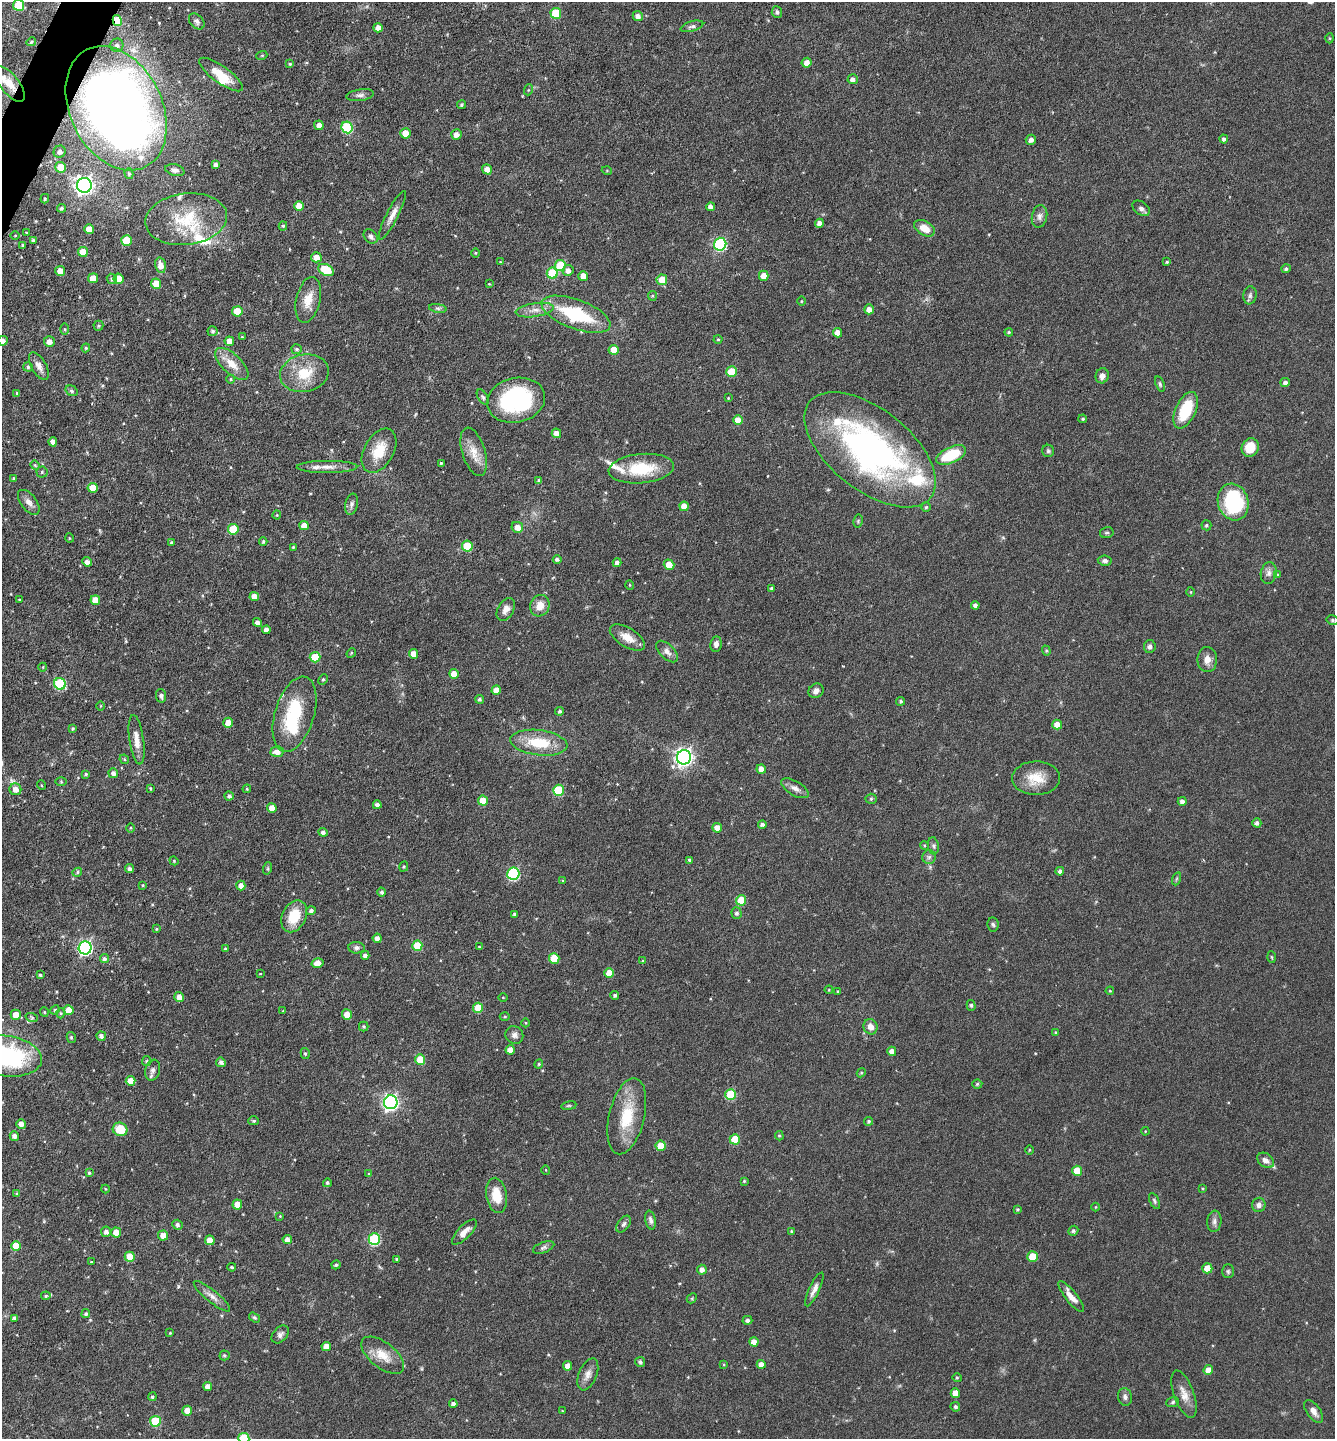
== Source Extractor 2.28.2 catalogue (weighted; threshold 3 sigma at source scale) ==
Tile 11 of 4 x 4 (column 3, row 3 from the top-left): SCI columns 2814-4146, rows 1442-2878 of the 5770 x 5760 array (HDU 1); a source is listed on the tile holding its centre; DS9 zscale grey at full resolution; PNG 1337 x 1441 px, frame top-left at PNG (2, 2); each listed source drawn as its Kron ellipse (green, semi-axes under 4 px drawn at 4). Shown black and unused: <1% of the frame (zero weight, under 3 of 6 exposures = <1% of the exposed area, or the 3 px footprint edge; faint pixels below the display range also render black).
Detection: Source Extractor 2.28.2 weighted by HDU 2 'WHT'; one run over the whole footprint, this tile lists its part. Background 0.072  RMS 0.0039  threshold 0.0159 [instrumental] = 3 sigma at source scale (4.09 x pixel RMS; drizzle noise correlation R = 1.36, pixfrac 0.8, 0.05/0.05 arcsec/px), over >= 5 px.
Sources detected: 393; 1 too faint to see at this stretch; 1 inside a brighter object's white glare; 1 cosmic-ray / hot-pixel residue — neither listed nor drawn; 10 inside a brighter listed object's ellipse — not listed separately; the other 380 listed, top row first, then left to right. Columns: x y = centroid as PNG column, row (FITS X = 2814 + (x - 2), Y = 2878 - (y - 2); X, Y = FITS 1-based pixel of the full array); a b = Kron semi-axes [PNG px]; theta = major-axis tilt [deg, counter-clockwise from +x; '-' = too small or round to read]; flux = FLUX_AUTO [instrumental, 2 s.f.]
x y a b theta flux
18 5 5 5 - 12
777 12 6 5 - 0.83
556 13 5 5 - 12
638 16 5 5 - 1.6
117 21 5 4 - 7.6
197 21 9 6 -46 1.1
692 26 12 5 16 1
378 28 4 4 - 2.7
1330 38 5 3 - 0.36
31 42 5 4 - 0.52
117 45 7 6 - 1.3
262 55 5 3 - 0.35
807 63 5 5 - 2.5
290 64 4 4 - 0.45
221 75 26 8 -36 5.3
853 79 5 5 - 1.4
10 84 21 9 -52 4.6
528 90 5 3 - 0.44
360 95 14 5 9 1.3
461 105 4 4 - 0.64
116 108 66 46 -63 380
319 125 5 4 - 2
347 127 6 5 - 26
405 133 5 5 - 6
456 135 5 5 - 2.2
1224 139 4 4 - 0.94
1031 140 5 5 - 1.3
60 152 6 6 - 1.6
216 165 4 4 - 1.3
61 167 5 5 - 6.9
487 169 5 4 - 2.7
175 170 10 5 -14 1.5
607 171 5 3 - 0.32
129 174 5 4 - 0.61
84 185 7 7 - 160
45 199 5 3 - 0.47
299 206 5 5 - 4.2
710 207 4 4 - 2.1
61 208 4 4 - 0.78
1141 208 10 6 -35 1.5
392 215 27 6 63 2.9
1039 216 11 7 79 1.7
186 219 41 25 7 20
819 223 4 4 - 2
283 226 4 4 - 0.53
924 228 11 7 -30 4.5
89 229 5 5 - 4.1
26 232 3 2 - 0.2
15 236 4 3 - 0.3
371 236 8 6 -44 1.1
33 240 3 3 - 0.63
126 241 5 5 - 11
720 244 6 6 - 39
23 245 3 3 - 0.6
83 252 5 5 - 5.1
475 253 5 3 - 0.27
316 257 5 5 - 3.5
500 262 4 4 - 0.29
1167 262 3 3 - 0.41
160 265 8 5 -77 3
560 265 5 5 - 12
1286 269 4 4 - 0.77
326 270 8 5 -28 12
568 270 5 5 - 1.9
60 271 5 5 - 3.4
552 273 5 5 - 13
583 276 5 5 - 3.5
764 276 5 5 - 3.3
93 278 5 5 - 4.2
112 279 5 5 - 0.83
119 279 5 5 - 4.9
662 280 5 5 - 5.6
156 284 5 5 - 6.5
489 284 3 3 - 0.27
1250 295 9 6 82 1.1
652 296 5 4 - 0.43
308 300 23 12 77 5.6
801 301 5 3 - 0.35
438 308 9 4 -9 0.87
869 309 5 5 - 2.5
535 310 19 7 9 2.9
237 311 5 5 - 7.4
576 314 36 14 -20 25
98 326 5 5 - 0.56
65 329 6 4 -90 0.44
213 331 5 5 - 0.79
1009 332 4 3 - 0.42
837 333 5 4 - 2.9
242 337 4 3 - 0.34
718 339 4 4 - 0.37
3 341 5 5 - 1.8
229 341 5 4 - 2.7
49 342 5 5 - 2.3
86 348 4 4 - 0.45
297 349 5 5 - 0.76
614 350 5 5 - 4.9
232 364 21 9 -44 5.4
39 366 15 7 -61 2.4
28 367 5 4 - 0.69
732 372 5 5 - 10
304 373 25 18 12 11
1102 376 7 6 - 1.7
231 379 4 4 - 0.38
1285 382 5 4 - 1.1
1160 384 8 4 -72 0.65
72 391 6 5 - 0.69
17 393 4 4 - 0.46
483 397 8 4 -58 0.71
728 398 3 3 - 0.3
516 400 29 22 12 44
1186 410 19 10 66 13
1083 419 4 3 - 0.51
738 420 5 5 - 4.3
556 433 5 4 - 2.7
53 442 4 4 - 2.2
1250 447 9 8 - 6.3
870 450 77 40 -39 120
379 451 24 14 61 8.6
1048 451 6 6 - 0.7
474 452 25 11 -73 5.3
951 455 16 8 25 15
441 463 3 3 - 0.47
35 465 4 4 - 0.41
327 467 30 6 0 3.4
641 469 33 14 5 16
42 472 5 5 - 0.61
13 478 3 3 - 0.41
539 481 4 3 - 0.76
93 488 5 5 - 5
29 502 14 8 -52 2.2
1233 502 18 15 -73 30
351 504 10 6 78 1.2
684 506 4 4 - 3.2
926 507 5 4 - 0.49
277 515 4 4 - 0.4
858 521 6 4 78 0.5
1206 525 5 5 - 0.64
304 526 5 4 - 3.4
517 527 6 5 - 3.1
233 529 5 5 - 11
1107 533 7 5 13 0.66
69 538 5 3 - 0.31
171 542 4 3 - 0.41
263 542 4 3 - 0.52
467 546 5 5 - 13
293 547 3 3 - 0.3
557 559 4 4 - 0.81
1105 561 7 5 -7 1
87 562 5 4 - 1.6
617 563 4 4 - 1.4
669 565 5 5 - 4.8
1269 573 11 8 79 1.6
1277 575 4 4 - 0.49
630 585 5 3 - 0.32
771 588 4 4 - 0.68
1191 592 5 3 - 0.28
254 596 5 4 - 3
19 599 4 2 - 0.26
95 600 5 4 - 4
975 605 4 4 - 1.1
540 606 11 9 65 4.1
506 609 12 8 60 2.2
1332 620 6 5 - 0.62
257 623 5 4 - 1.8
266 630 4 4 - 1.8
627 638 20 9 -32 4.9
716 644 7 5 81 1.4
1150 646 6 6 - 1.2
667 651 13 7 -44 2
1046 651 5 4 - 0.45
351 653 5 4 - 0.44
413 654 5 4 - 3.7
315 657 5 5 - 9.8
1207 659 12 10 -88 2.8
43 667 4 3 - 0.29
454 674 5 4 - 4.1
323 679 5 4 - 0.5
60 684 6 5 - 26
496 690 5 4 - 3.6
816 691 8 7 - 1.5
161 696 7 5 -80 1.3
479 699 4 4 - 0.71
901 701 4 4 - 0.63
101 706 4 3 - 0.29
560 711 4 4 - 0.73
295 714 39 19 73 22
228 723 5 5 - 4.8
1057 724 5 5 - 3.5
73 728 4 4 - 0.46
137 740 25 7 -82 3.8
539 743 28 12 -7 13
277 752 6 5 - 2.7
684 757 7 7 - 150
124 759 5 4 - 0.41
761 769 5 4 - 2.6
113 773 5 4 - 1.2
86 774 4 3 - 0.56
1036 778 24 17 0 7.7
61 782 5 4 - 0.39
41 785 5 3 - 0.32
150 788 4 3 - 0.38
795 788 16 7 -30 2.1
15 789 6 6 - 2.8
247 789 4 4 - 0.47
558 790 5 5 - 14
229 796 4 4 - 1.1
871 799 5 5 - 0.5
483 801 5 5 - 6.7
1182 801 4 4 - 1.5
377 805 4 4 - 1.6
272 808 5 4 - 4.1
1257 823 4 4 - 1.1
762 824 4 4 - 1.1
130 828 4 3 - 0.31
717 828 5 4 - 3.7
323 832 4 4 - 1
924 845 5 3 - 0.39
933 846 9 5 -80 0.85
929 857 7 6 - 1
689 860 4 3 - 0.66
174 861 5 3 - 0.3
404 867 5 4 - 0.5
268 868 6 4 72 0.48
129 869 4 4 - 1.1
1060 871 4 4 - 1.2
77 872 5 4 - 0.54
513 874 6 6 - 35
1176 879 7 4 71 0.5
563 881 4 3 - 0.34
143 885 4 3 - 0.28
241 885 5 4 - 1.9
382 892 4 4 - 0.89
741 900 5 5 - 10
311 911 5 4 - 0.98
736 913 5 5 - 0.92
515 914 4 3 - 0.84
294 916 17 11 64 9.2
993 924 7 5 -83 0.73
156 929 4 3 - 0.43
377 938 5 4 - 2
417 946 5 5 - 9.9
479 947 4 3 - 0.3
85 948 6 6 - 74
225 948 3 3 - 0.38
356 948 8 5 -5 0.95
365 955 4 4 - 1.4
1272 957 6 4 -87 0.41
554 958 5 5 - 8.2
104 959 4 4 - 0.95
643 961 4 4 - 0.53
317 963 6 4 16 2.8
609 973 5 4 - 4.7
260 974 4 2 - 0.23
40 975 3 3 - 0.6
829 990 4 3 - 0.35
838 991 3 3 - 0.39
1110 991 4 4 - 0.36
615 995 4 4 - 0.73
179 997 5 4 - 2.9
503 997 4 3 - 0.31
971 1005 5 4 - 0.52
478 1008 5 5 - 6.9
55 1010 5 4 - 0.5
69 1010 5 5 - 4.9
283 1011 3 3 - 0.3
44 1012 5 4 - 0.39
60 1013 5 3 - 0.42
16 1015 5 5 - 3.7
347 1015 5 5 - 3.4
505 1017 5 3 - 0.4
32 1018 6 4 -19 0.45
526 1023 4 3 - 0.28
364 1026 5 4 - 0.64
871 1027 8 7 - 2.5
1055 1032 4 3 - 0.31
514 1035 9 8 - 1.5
101 1036 5 4 - 1.2
71 1037 5 4 - 0.54
510 1050 4 4 - 3
892 1051 4 4 - 2.3
305 1053 5 4 - 0.52
6 1056 36 20 -8 50
420 1060 5 5 - 6.9
147 1061 5 4 - 0.45
221 1062 5 4 - 1.1
539 1064 4 4 - 0.43
153 1070 10 7 78 1.5
861 1073 5 3 - 0.34
130 1081 5 5 - 3.8
977 1084 5 4 - 0.57
731 1095 5 5 - 17
391 1102 7 6 - 110
569 1106 8 4 8 0.48
627 1116 39 17 77 15
254 1121 5 4 - 0.53
869 1121 4 4 - 0.63
21 1124 5 4 - 2
120 1129 7 6 - 8.7
1145 1131 4 3 - 0.29
14 1136 5 4 - 1.5
779 1136 5 4 - 0.45
735 1139 5 5 - 8.2
661 1146 5 5 - 9
1029 1150 4 3 - 0.36
1266 1160 9 6 -38 2
546 1170 5 3 - 0.26
1077 1171 5 5 - 7.8
89 1173 4 4 - 0.6
369 1174 4 3 - 0.36
744 1181 3 3 - 0.37
327 1183 4 4 - 0.66
1203 1188 3 3 - 0.33
105 1189 4 3 - 0.31
17 1194 4 4 - 0.72
497 1195 18 10 -80 7.2
1154 1201 8 4 -65 0.7
237 1204 5 5 - 4.3
1259 1205 7 6 - 1.6
1096 1207 4 3 - 0.28
1018 1209 3 3 - 0.46
280 1216 4 4 - 0.33
650 1220 9 5 -77 1.3
1214 1221 10 7 84 1.4
624 1224 9 5 52 1
177 1225 5 5 - 1
791 1231 3 3 - 0.49
1073 1231 5 4 - 0.63
106 1232 5 5 - 1.6
116 1232 5 5 - 4.1
464 1232 16 6 46 3
163 1235 5 5 - 3.4
374 1239 6 6 - 28
210 1240 5 5 - 4.4
287 1240 5 4 - 2.1
16 1246 5 5 - 6.1
544 1247 11 5 21 1
130 1257 5 5 - 6.4
1033 1257 5 5 - 9
397 1259 4 4 - 0.62
91 1262 4 3 - 0.28
336 1265 4 4 - 0.62
232 1267 4 3 - 0.48
1207 1268 5 5 - 6.2
702 1270 5 4 - 1.7
1228 1271 7 5 -89 0.68
814 1289 18 5 65 2
46 1296 5 4 - 0.56
212 1296 23 6 -39 2.5
1071 1296 19 5 -51 3.4
692 1298 6 4 47 0.41
86 1314 4 4 - 0.7
14 1318 4 3 - 0.79
254 1318 6 4 -33 0.52
747 1320 5 4 - 1.1
170 1333 3 3 - 0.33
280 1334 10 7 49 1.3
754 1342 4 4 - 3.1
326 1346 5 4 - 3.5
224 1355 5 5 - 0.65
383 1355 25 12 -38 6.4
640 1362 5 5 - 0.91
761 1364 4 4 - 2.5
724 1365 4 3 - 0.33
568 1366 5 4 - 3.3
1208 1370 5 4 - 4
588 1374 17 9 67 2.6
957 1378 5 4 - 0.42
208 1387 4 4 - 2.4
955 1393 5 4 - 3.2
1184 1394 25 10 -70 4
152 1397 4 4 - 0.65
1125 1397 9 7 -79 1.1
1173 1402 6 5 - 0.59
453 1403 4 4 - 1.1
955 1407 5 4 - 0.76
187 1411 5 5 - 4
562 1411 3 3 - 0.24
1314 1411 13 6 -55 2.1
155 1421 5 5 - 14
244 1438 5 5 - 22
Overlapping masked pixels (flux is a lower limit): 3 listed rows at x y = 117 21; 10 84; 116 108
Isophote crosses this tile's border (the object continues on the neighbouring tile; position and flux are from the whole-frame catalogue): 3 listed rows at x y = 3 341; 6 1056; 244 1438